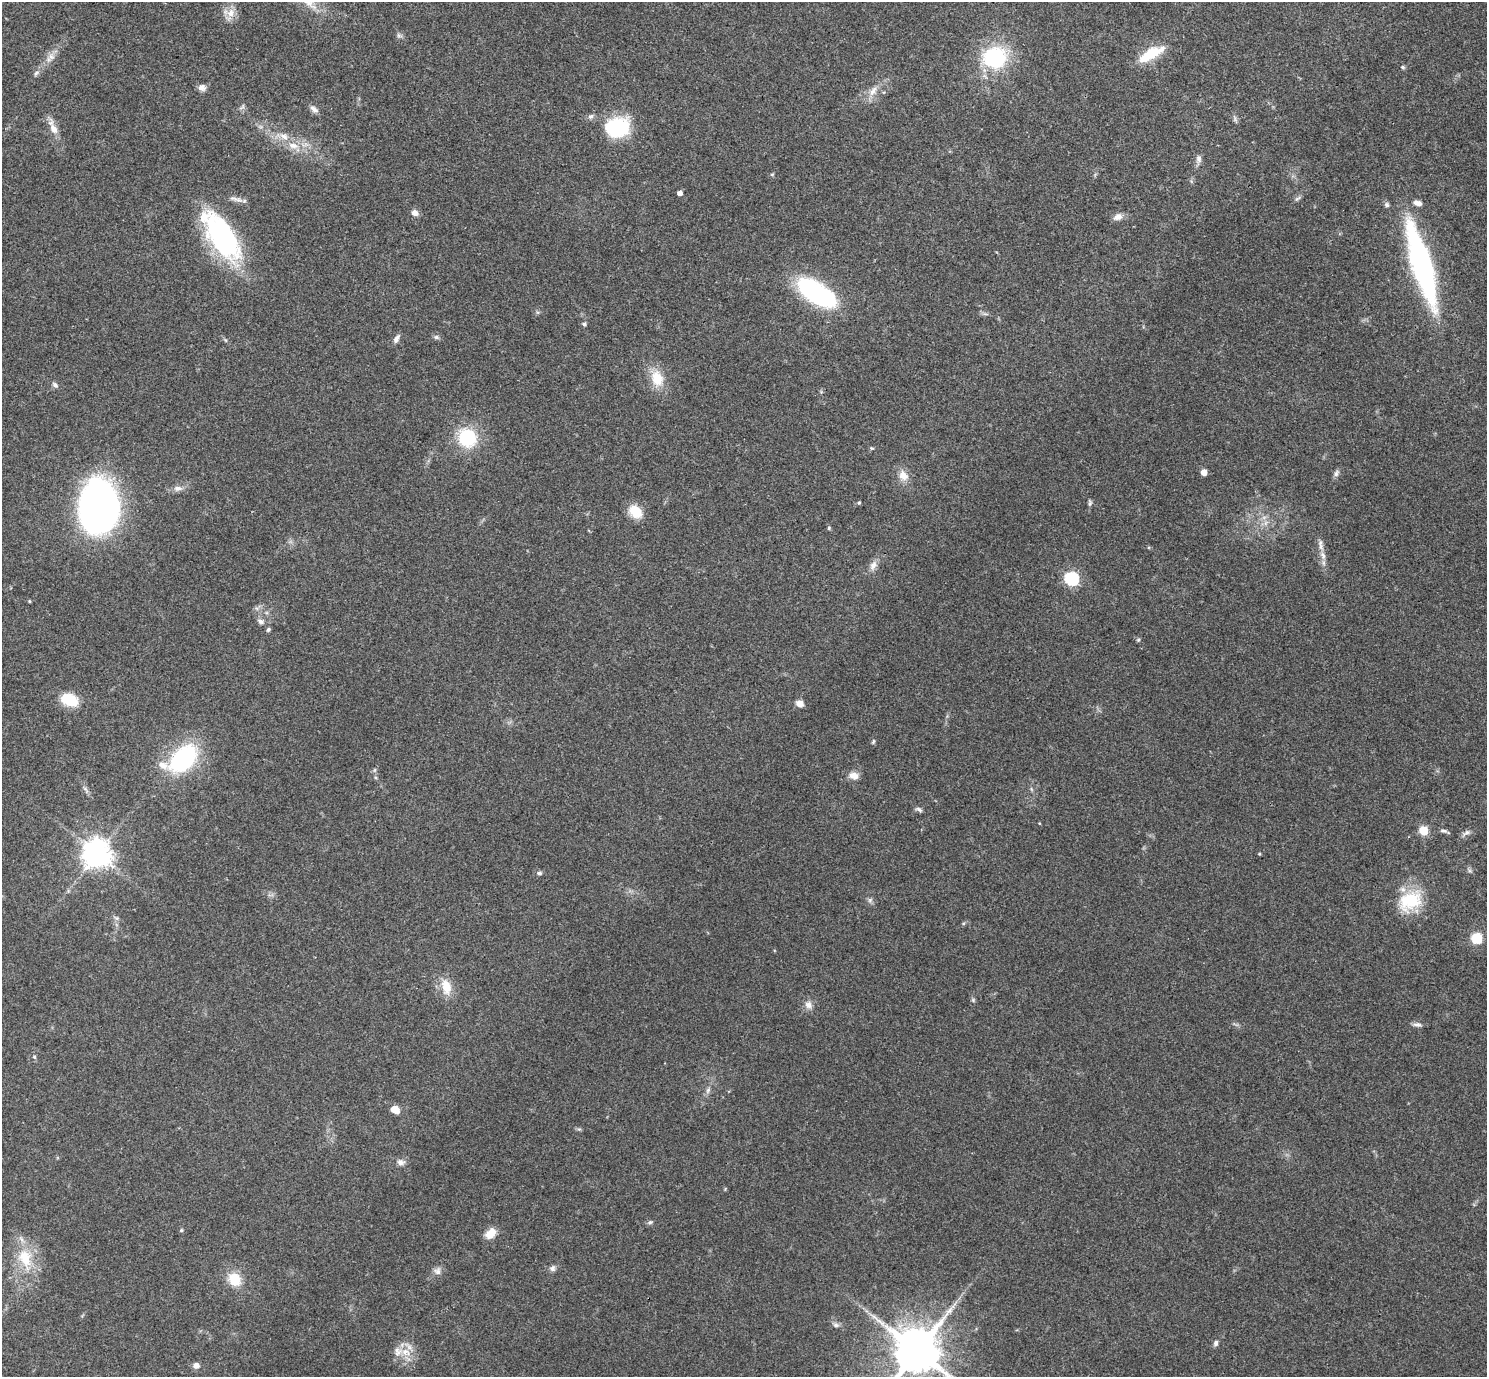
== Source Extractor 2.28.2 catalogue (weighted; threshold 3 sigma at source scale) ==
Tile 10 of 4 x 4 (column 2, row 3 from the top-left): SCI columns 1488-2972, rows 1528-2902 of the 5943 x 5946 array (HDU 1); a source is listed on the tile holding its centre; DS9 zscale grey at full resolution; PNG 1489 x 1379 px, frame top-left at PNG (2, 2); no overlay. Shown black and unused: <1% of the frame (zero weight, under 3 of 4 exposures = <1% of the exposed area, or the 3 px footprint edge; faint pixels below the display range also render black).
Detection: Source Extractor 2.28.2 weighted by HDU 2 'WHT'; one run over the whole footprint, this tile lists its part. Background 0.0766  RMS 0.0062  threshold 0.0279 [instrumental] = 3 sigma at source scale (4.5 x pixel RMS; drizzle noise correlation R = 1.50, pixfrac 1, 0.05/0.05 arcsec/px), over >= 5 px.
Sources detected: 96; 3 inside a brighter listed object's ellipse — not listed separately; the other 93 listed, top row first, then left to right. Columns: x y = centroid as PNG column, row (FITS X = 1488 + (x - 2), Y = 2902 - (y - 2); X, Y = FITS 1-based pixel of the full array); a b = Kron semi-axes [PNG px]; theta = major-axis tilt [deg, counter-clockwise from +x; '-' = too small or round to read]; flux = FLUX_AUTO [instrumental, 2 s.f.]
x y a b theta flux
231 13 13 11 70 6.4
399 35 8 6 -41 1.6
1151 54 30 11 29 20
51 57 10 9 - 3.7
995 58 18 18 - 68
1403 67 6 4 -22 1
36 73 7 4 45 1.3
202 87 10 8 -8 3
873 91 16 8 57 5.8
242 107 10 4 45 1.4
314 109 12 6 -43 2.8
591 116 8 7 - 1.9
1235 119 10 5 -80 1.6
617 128 25 20 10 45
53 129 22 9 -67 6.9
284 136 14 8 -23 5.4
293 145 17 9 -13 7.5
1198 159 12 7 89 2.8
772 174 6 3 18 0.69
680 193 4 4 - 3.1
234 198 15 6 -20 3.1
1297 199 10 5 36 1.5
1417 203 11 7 -15 3.2
1387 205 6 6 - 1.5
415 213 8 7 - 3.4
1118 217 13 9 21 3.7
222 237 56 23 -57 110
1422 265 85 18 -74 150
817 293 45 20 -32 79
584 324 6 5 - 1.4
436 337 8 6 -16 1.5
396 339 11 6 62 2.6
225 340 6 4 -71 0.81
657 378 22 16 -68 14
55 385 9 6 -40 1.7
467 438 20 18 -55 35
871 448 6 4 -11 0.75
1204 472 5 5 - 6.7
1336 473 10 6 74 1.9
903 475 15 11 -59 6.4
178 488 12 7 2 3.5
859 502 5 4 - 0.98
1090 503 8 5 -89 1.2
98 507 47 34 85 280
636 512 17 12 -41 12
1265 523 7 5 89 2
829 528 5 4 - 0.76
1323 555 12 7 -71 3.8
873 565 14 9 63 4.2
1072 578 6 6 - 110
29 601 4 3 - 0.66
261 621 10 7 -29 2.2
268 630 5 5 - 1.1
1138 640 5 4 - 0.76
69 700 19 12 -21 18
800 703 8 6 -29 4.9
873 742 7 4 64 0.86
183 759 25 16 47 86
374 770 6 4 89 0.99
854 776 12 8 -10 5.1
86 789 10 4 -60 1.7
1031 789 6 4 -71 0.93
919 810 10 5 -36 1.6
1424 831 5 5 - 29
1444 831 10 5 -8 1.7
1466 833 13 6 34 2.3
97 854 9 8 - 920
1259 854 4 3 - 0.66
539 873 7 5 3 1.4
870 900 7 6 - 1.5
1410 901 31 23 23 29
116 918 7 5 -21 1.5
1477 938 12 12 - 12
446 987 20 12 -78 11
973 1000 6 4 -49 0.98
808 1005 11 10 - 3.9
1417 1025 11 6 -7 2.3
34 1057 5 4 - 0.92
708 1090 9 4 55 1.8
395 1110 10 7 -21 6.7
401 1162 10 8 0 3
650 1222 8 5 10 1.3
181 1230 5 4 - 0.77
491 1233 12 8 47 9.3
25 1258 31 19 -72 24
552 1268 8 8 - 2.1
437 1271 10 10 - 3.1
234 1279 16 13 -48 14
836 1325 9 6 -20 2
1216 1343 7 5 76 2
917 1351 13 12 - 3300
405 1352 14 10 -23 7.8
196 1365 8 7 - 2.7
Isophote crosses this tile's border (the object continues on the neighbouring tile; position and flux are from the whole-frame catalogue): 1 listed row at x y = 917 1351